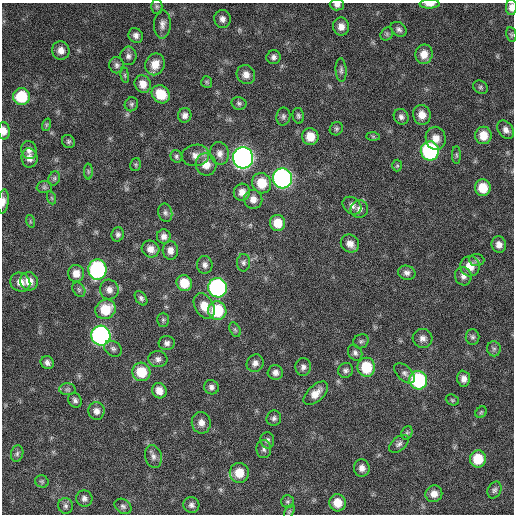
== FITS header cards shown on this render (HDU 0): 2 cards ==
NAXIS1  =                  512 / Axis length
NAXIS2  =                  512 / Axis length

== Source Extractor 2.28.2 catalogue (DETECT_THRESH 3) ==
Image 512 x 512 px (HDU 0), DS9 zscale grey, 1 PNG px = 1 image px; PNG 516 x 516 px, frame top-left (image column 1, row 512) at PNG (2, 3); each listed source drawn as its Kron ellipse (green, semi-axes under 4 px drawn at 4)
Background 238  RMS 16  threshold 47.7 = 3 sigma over >= 5 px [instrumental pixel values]
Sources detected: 141; all 141 listed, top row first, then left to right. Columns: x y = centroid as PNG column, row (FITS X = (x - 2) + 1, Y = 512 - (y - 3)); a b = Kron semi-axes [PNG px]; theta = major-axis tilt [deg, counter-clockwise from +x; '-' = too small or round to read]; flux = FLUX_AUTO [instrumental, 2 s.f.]
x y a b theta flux
430 4 10 4 1 6700
337 5 7 5 -2 4200
157 6 7 5 -89 2100
511 7 8 5 89 6500
222 19 9 8 - 5300
162 24 14 8 88 5900
341 26 9 8 - 8000
399 29 9 6 -39 3500
387 34 7 6 - 2100
511 34 7 5 -83 1800
136 35 8 7 - 4500
61 50 9 9 - 7900
424 54 10 8 78 12000
128 56 9 8 - 4400
274 57 7 7 - 3800
155 64 11 9 68 15000
117 65 8 7 - 3300
341 70 12 5 -87 3300
125 75 8 4 -82 1600
246 75 10 9 - 7300
207 82 6 5 - 1600
143 84 9 8 - 10000
480 87 8 6 -32 2300
161 94 10 8 -43 26000
22 97 8 8 - 40000
239 103 7 6 - 2500
131 104 7 6 - 2400
185 115 7 6 - 4900
422 115 10 9 - 10000
283 116 9 7 80 3000
298 116 8 5 -77 2400
401 117 8 7 - 3800
46 125 6 4 72 1600
336 129 7 6 - 2200
506 130 10 7 -53 5700
4 131 8 6 -87 7200
483 135 8 8 - 16000
373 136 7 4 -1 1500
310 137 8 8 - 16000
436 138 11 10 - 11000
68 141 7 6 - 2200
29 150 9 7 -81 4900
430 151 9 9 - 160000
220 153 11 9 -79 6900
196 155 14 10 9 8400
456 155 9 4 -90 1800
176 156 6 5 - 2100
29 158 9 8 - 7000
243 158 10 10 - 610000
206 164 11 10 - 13000
136 165 6 5 - 1600
397 166 6 5 - 1700
88 171 8 4 -89 1900
54 178 7 5 69 2200
283 178 10 9 - 340000
262 183 10 9 - 24000
44 187 7 6 - 2300
483 188 8 8 - 21000
242 192 8 8 - 7500
52 198 7 4 -71 1400
253 199 9 9 - 7600
3 202 12 5 84 5000
352 206 10 8 -38 5200
359 209 9 8 - 5100
165 213 9 7 -77 3200
30 221 6 4 -72 1500
278 223 8 7 - 18000
118 234 7 6 - 3000
164 236 7 7 - 4900
350 244 9 8 - 8300
499 245 8 7 - 6800
151 249 9 8 - 7400
170 250 9 7 -87 6900
477 260 8 6 -3 2400
243 263 9 6 87 3000
205 265 9 7 -86 4400
470 266 10 10 - 16000
97 270 10 9 - 160000
76 273 8 8 - 9900
407 273 9 7 -15 4400
463 276 9 8 - 5200
29 281 9 8 - 12000
20 282 10 9 - 9300
184 283 8 7 - 20000
217 288 9 9 - 220000
79 290 8 5 -55 2700
109 290 10 9 - 6500
141 298 8 5 -54 2900
204 306 14 9 -60 14000
106 309 10 9 - 29000
217 311 9 9 - 49000
163 320 7 5 90 2100
235 330 8 5 -64 2000
101 336 10 9 - 290000
473 337 8 7 - 2900
423 338 10 9 - 6400
361 341 8 7 - 2700
167 343 8 7 - 4100
113 349 9 7 -34 3400
494 349 8 6 -84 2900
355 353 8 6 -58 3600
158 359 9 8 - 4600
47 363 7 6 - 4000
255 363 9 8 - 5200
303 367 9 8 - 4200
366 367 9 8 - 36000
346 370 8 7 - 3200
141 372 9 9 - 29000
275 372 8 7 - 5100
405 373 12 7 -43 4500
464 379 8 6 -86 5700
418 380 9 9 - 100000
211 387 7 7 - 3900
67 389 8 6 1 2600
159 391 8 7 - 9600
316 393 15 8 44 11000
75 400 7 6 - 3200
452 400 7 5 -21 1900
96 411 9 8 - 5900
481 412 6 5 - 1600
274 418 8 7 - 3200
201 423 11 9 -80 7500
407 433 7 5 69 1900
267 440 8 7 - 3300
399 444 11 7 40 4000
264 449 9 7 -88 3400
17 454 8 6 74 2700
153 456 12 8 -75 5000
478 459 8 8 - 26000
362 468 8 8 - 6200
239 473 10 9 - 19000
42 481 7 6 - 2000
494 490 9 6 64 3200
434 494 8 8 - 8200
84 498 8 8 - 4100
287 502 6 6 - 2000
338 503 8 8 - 17000
191 505 8 8 - 3900
66 506 8 7 - 3200
123 506 9 7 -34 3100
289 512 7 4 59 1600
At the frame edge (FLAGS 8, measured only in part): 5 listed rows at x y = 430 4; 337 5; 511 7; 4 131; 3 202